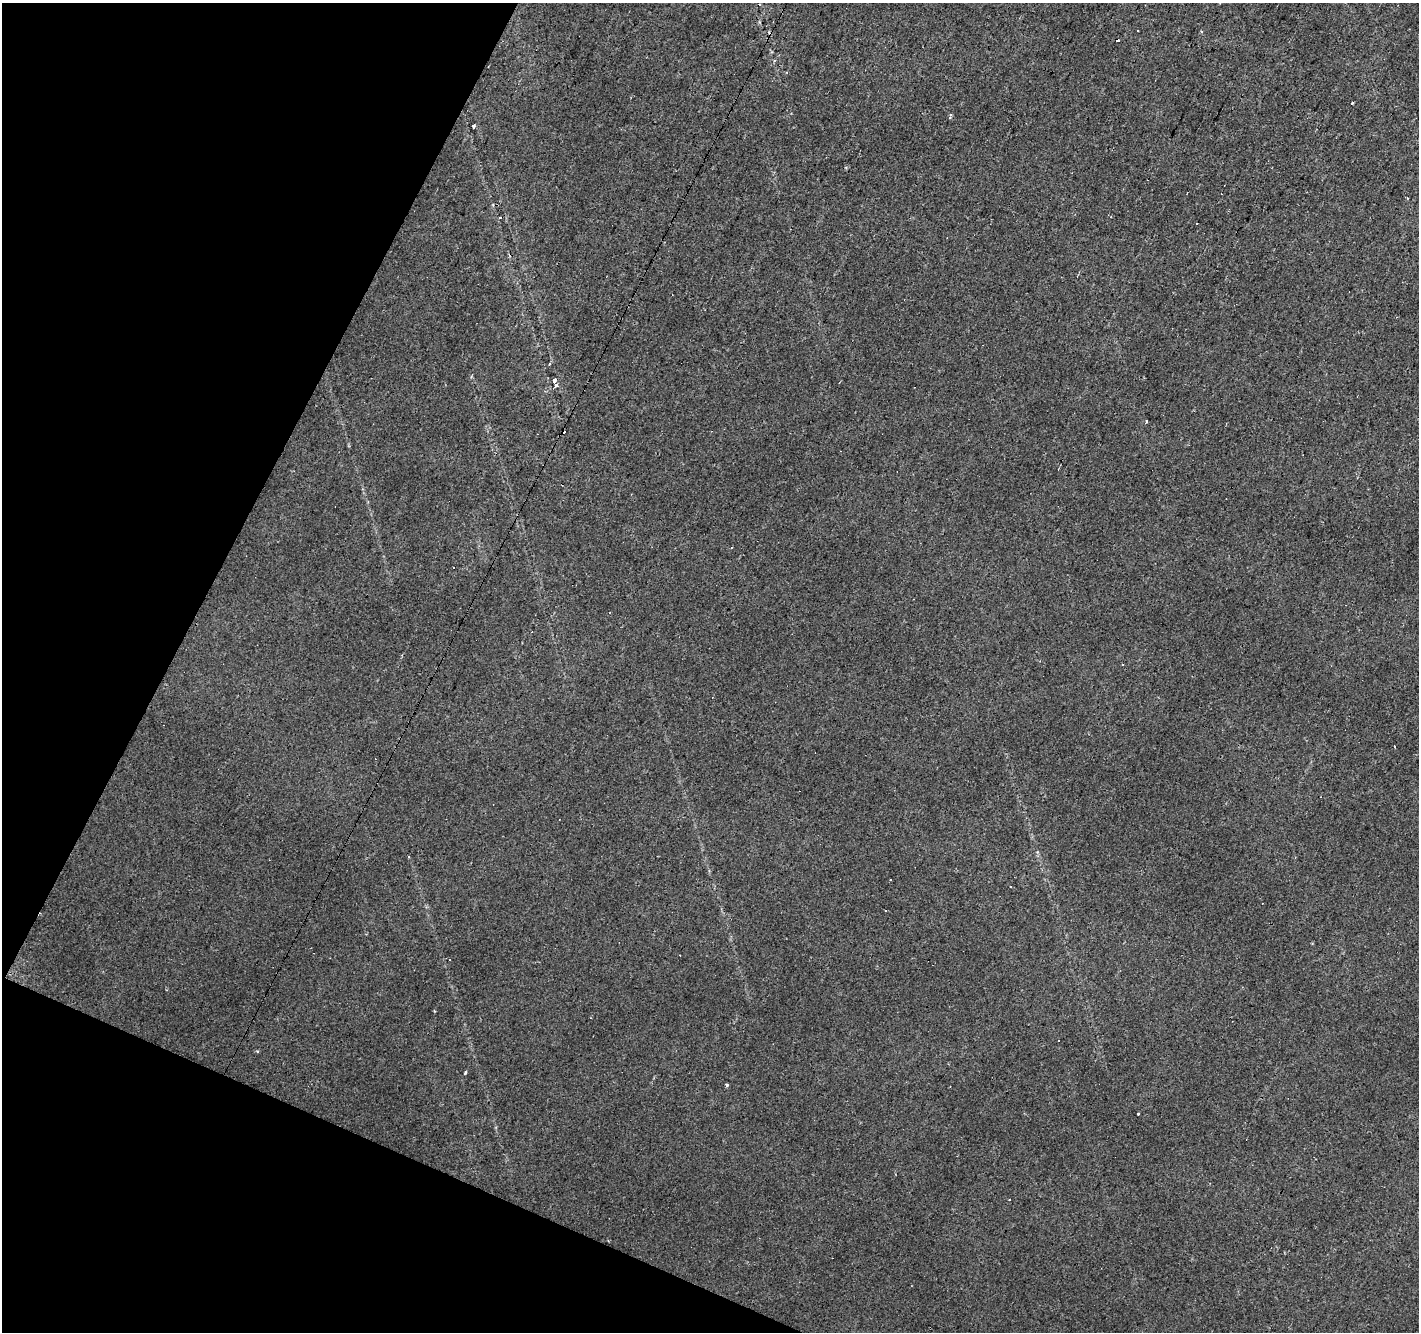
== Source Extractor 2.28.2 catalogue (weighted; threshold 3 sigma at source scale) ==
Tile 9 of 4 x 4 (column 1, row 3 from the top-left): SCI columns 1-1417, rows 1531-2860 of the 5673 x 5786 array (HDU 1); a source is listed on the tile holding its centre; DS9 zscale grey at full resolution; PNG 1421 x 1334 px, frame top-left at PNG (2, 3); no overlay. Shown black and unused: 21% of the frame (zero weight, under 2 of 3 exposures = <1% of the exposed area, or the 3 px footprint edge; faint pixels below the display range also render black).
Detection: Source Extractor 2.28.2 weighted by HDU 2 'WHT'; one run over the whole footprint, this tile lists its part. Background 0.0181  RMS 0.0062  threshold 0.0279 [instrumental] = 3 sigma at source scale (4.5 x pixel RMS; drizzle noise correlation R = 1.50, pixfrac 1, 0.0396/0.0396 arcsec/px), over >= 5 px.
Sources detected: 34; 14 cosmic-ray / hot-pixel residue — not listed; the other 20 listed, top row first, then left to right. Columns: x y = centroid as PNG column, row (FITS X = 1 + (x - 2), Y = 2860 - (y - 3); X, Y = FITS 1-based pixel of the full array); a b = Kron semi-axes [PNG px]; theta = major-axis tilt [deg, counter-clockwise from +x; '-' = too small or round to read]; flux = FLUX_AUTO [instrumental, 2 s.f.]
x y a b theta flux
1137 30 3 3 - 1.2
1352 103 3 3 - 1.8
951 115 4 3 - 1.1
474 126 4 3 - 1.4
500 218 2 2 - 0.82
554 381 6 4 63 1.9
555 385 5 4 - 1.3
1146 421 3 2 - 0.93
453 567 2 2 - 0.4
1122 664 2 2 - 0.52
376 759 3 2 - 0.48
408 857 3 2 - 0.48
1011 887 3 2 - 0.55
886 910 3 2 - 0.95
1058 1041 3 3 - 0.82
257 1051 4 3 - 0.87
465 1072 4 3 - 0.87
727 1085 4 3 - 1
1138 1114 3 3 - 1.8
1009 1199 3 2 - 0.55
Unlisted compact peaks at least as high as the median listed source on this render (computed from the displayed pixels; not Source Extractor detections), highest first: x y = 1037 852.